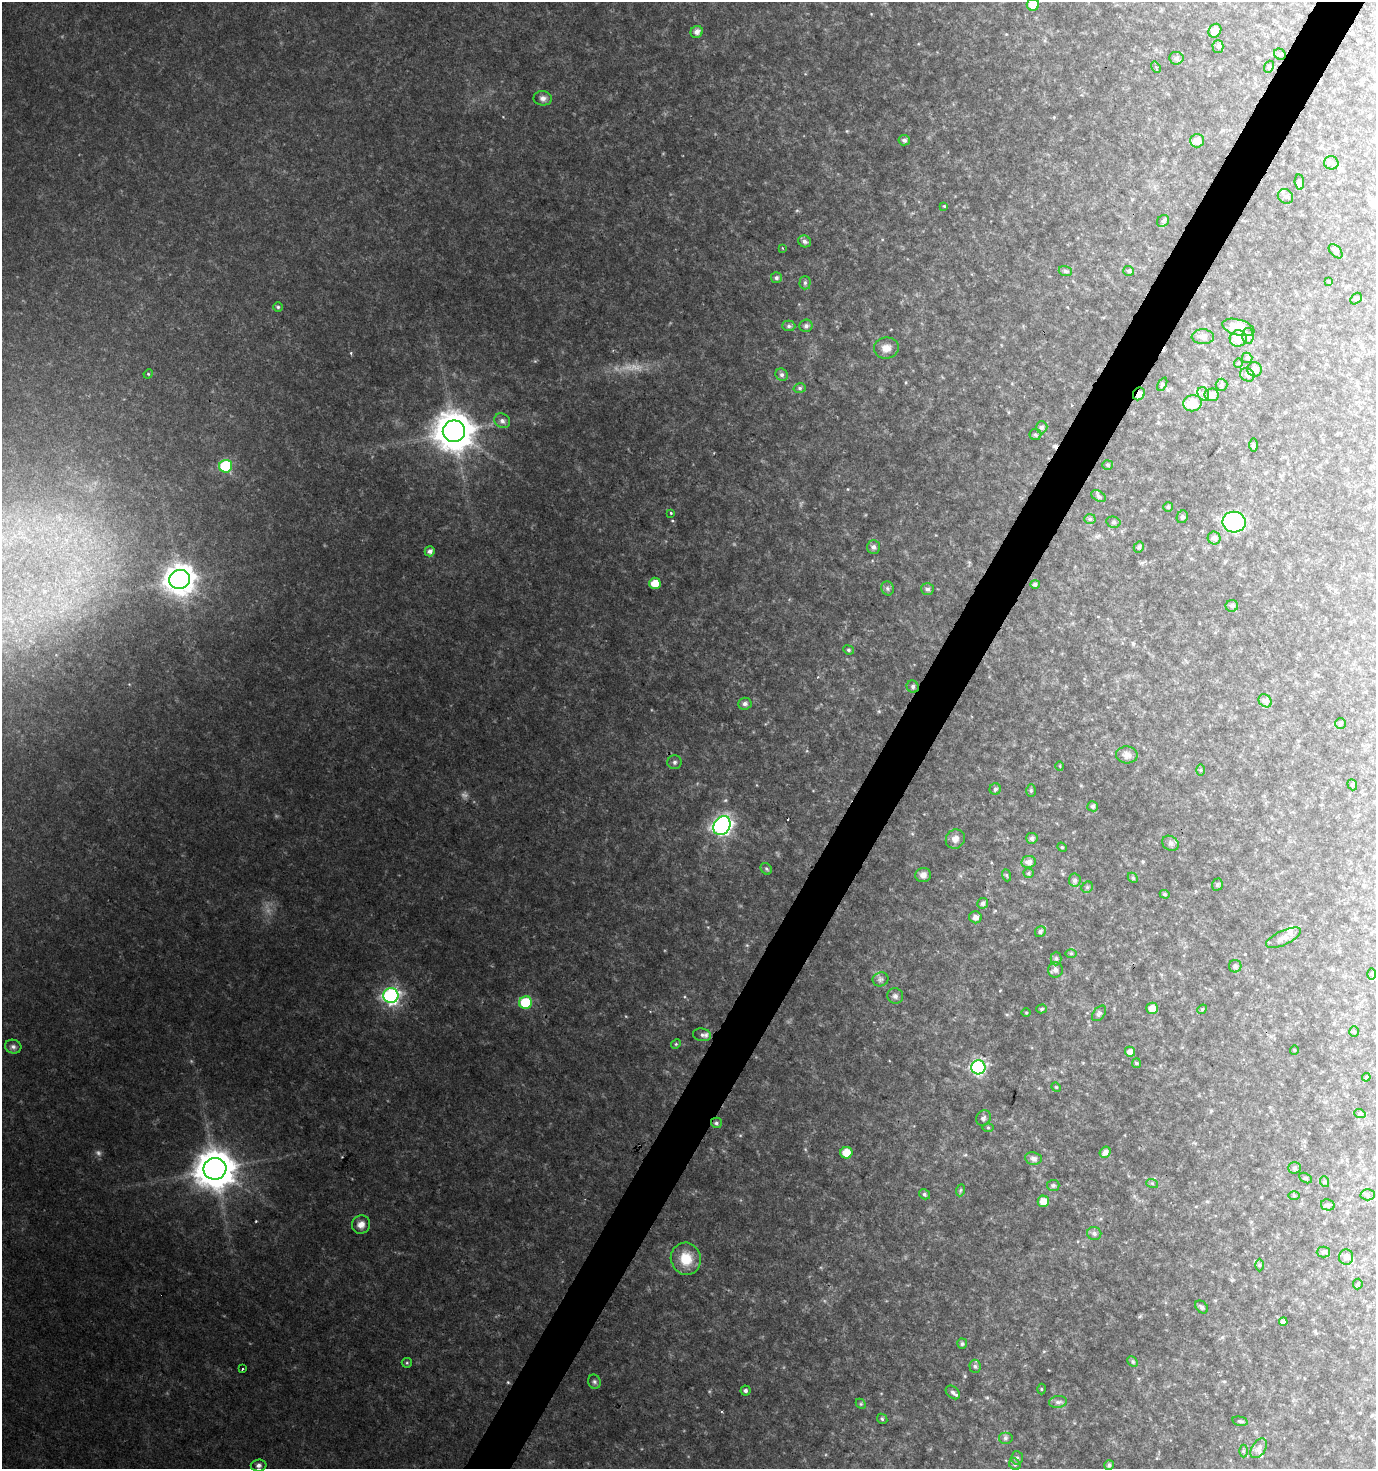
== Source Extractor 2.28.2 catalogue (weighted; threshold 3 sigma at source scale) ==
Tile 10 of 4 x 4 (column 2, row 3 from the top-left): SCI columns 1634-3007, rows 1468-2934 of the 5949 x 5877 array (HDU 1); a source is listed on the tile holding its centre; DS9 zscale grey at full resolution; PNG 1378 x 1471 px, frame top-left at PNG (2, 2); each listed source drawn as its Kron ellipse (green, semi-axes under 4 px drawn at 4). Shown black and unused: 3% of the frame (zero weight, under 2 of 3 exposures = <1% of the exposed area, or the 3 px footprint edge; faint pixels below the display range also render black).
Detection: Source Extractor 2.28.2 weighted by HDU 2 'WHT'; one run over the whole footprint, this tile lists its part. Background 0.0622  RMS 0.0078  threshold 0.0352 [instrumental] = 3 sigma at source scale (4.5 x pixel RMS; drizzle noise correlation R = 1.50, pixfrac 1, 0.0396/0.0396 arcsec/px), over >= 5 px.
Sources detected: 182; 2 too faint to see at this stretch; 4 cosmic-ray / hot-pixel residue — neither listed nor drawn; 2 inside a brighter listed object's ellipse — not listed separately; the other 174 listed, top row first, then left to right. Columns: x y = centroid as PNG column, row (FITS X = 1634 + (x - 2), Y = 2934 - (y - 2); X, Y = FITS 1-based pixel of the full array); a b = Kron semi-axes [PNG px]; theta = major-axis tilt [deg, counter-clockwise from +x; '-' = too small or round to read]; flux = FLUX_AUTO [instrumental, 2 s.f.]
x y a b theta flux
1033 5 6 6 - 12
1215 31 7 6 - 6.4
697 32 6 5 - 3.6
1218 47 6 5 - 1.6
1280 54 6 5 - 1.4
1176 58 7 6 - 2.2
1156 67 6 4 -57 2
1269 67 6 4 68 1.3
543 98 9 7 -8 3
904 140 6 5 - 2.3
1197 141 7 7 - 5.3
1331 163 7 6 - 2.6
1299 182 8 4 -85 2.2
1285 196 8 7 - 2.7
944 206 3 3 - 0.88
1163 221 6 5 - 1.5
805 241 7 5 -30 2.4
782 248 3 2 - 0.52
1336 251 8 5 -46 1.9
1065 271 6 5 - 1.7
1129 271 5 5 - 1.6
776 278 5 5 - 1.9
1328 281 4 3 - 0.74
805 283 6 5 - 1.6
1356 299 6 4 46 1.5
278 307 5 4 - 1.3
789 326 6 5 - 1.8
806 326 6 6 - 2.4
1238 327 16 8 -15 16
1248 336 8 6 -90 2.1
1203 337 11 7 -1 3.1
1238 338 8 8 - 11
886 348 12 10 7 6
1247 358 5 5 - 1.5
1238 363 5 3 - 0.65
1254 369 7 7 - 4.7
148 374 5 4 - 0.84
782 375 6 5 - 2
1247 375 7 6 - 2.4
1162 384 7 4 64 1.1
1221 385 6 6 - 1.6
800 388 6 5 - 1.6
1139 394 6 5 - 4.2
1203 394 7 5 -64 2.1
1212 395 7 6 - 4.7
1192 403 9 8 - 14
502 421 8 7 - 3
1042 427 6 5 - 2.1
454 431 11 11 - 2000
1035 435 6 5 - 1.6
1253 445 7 4 90 1.2
1108 465 5 5 - 1.3
226 466 6 6 - 62
1099 496 8 5 -28 1.7
1168 507 5 4 - 1.6
671 513 3 3 - 0.84
1182 517 6 5 - 1.7
1090 519 6 5 - 1.4
1113 522 7 5 -14 1.6
1234 522 11 10 - 100
1214 538 6 6 - 3.4
873 547 7 6 - 2.5
1139 547 6 5 - 1.7
430 551 5 5 - 2.9
179 579 10 9 - 1000
655 583 6 5 - 11
1035 584 5 4 - 2.1
888 588 7 6 - 1.8
927 589 6 6 - 2.1
1232 606 6 6 - 2.4
848 650 5 4 - 1.2
913 687 6 5 - 1.8
1265 701 7 6 - 2.3
745 704 7 6 - 2.5
1340 724 5 5 - 1.5
1127 755 11 8 -2 4.2
675 762 7 7 - 2
1060 766 5 3 - 0.6
1200 770 6 4 90 0.9
1352 785 6 4 -68 1.1
995 789 6 5 - 1.5
1031 791 6 4 -90 1.2
1093 806 5 5 - 2.1
722 826 10 8 58 300
1032 838 6 5 - 2.3
955 839 10 9 - 4.7
1170 843 9 7 -32 2.4
1062 847 5 4 - 0.96
1029 862 7 6 - 4
766 869 6 5 - 1.4
1029 873 5 4 - 1.1
923 875 8 7 - 4
1006 875 6 4 -70 0.96
1133 878 6 4 -46 1.1
1075 880 6 6 - 2.3
1217 884 6 5 - 1.3
1087 887 6 5 - 1.3
1165 894 5 4 - 1.1
983 903 5 5 - 2.4
975 917 6 6 - 3.3
1040 932 6 5 - 2
1283 938 19 7 25 5
1071 953 6 4 0 1
1056 959 7 5 89 1.7
1235 966 6 6 - 2.1
1055 970 8 7 - 3.2
1372 974 6 4 -89 1.1
880 979 8 7 - 2.2
391 996 8 7 - 200
895 996 8 7 - 2.5
526 1003 6 6 - 39
1152 1008 6 5 - 6.2
1041 1009 5 4 - 1.2
1202 1009 5 4 - 1
1026 1013 5 3 - 0.69
1099 1013 9 5 51 1.9
1354 1032 5 5 - 1.1
702 1035 9 6 -9 2.6
676 1044 5 4 - 0.94
13 1047 8 7 - 2.5
1294 1050 5 4 - 0.86
1130 1052 5 5 - 3.8
1136 1063 5 4 - 0.96
978 1067 7 7 - 140
1366 1077 4 4 - 1.1
1056 1087 5 4 - 0.8
1360 1114 6 3 -18 1
983 1118 8 7 - 2
716 1123 5 5 - 1.6
988 1127 5 3 - 0.81
1105 1152 6 5 - 3.5
846 1153 6 5 - 10
1033 1158 8 6 -8 3.1
1295 1168 6 5 - 1.5
215 1169 11 11 - 2100
1306 1178 7 4 -27 1.3
1325 1182 5 3 - 0.82
1152 1183 6 4 -19 1.1
1053 1185 6 5 - 1.9
961 1190 6 4 70 0.99
924 1194 6 4 -33 1.4
1294 1195 6 4 -1 0.96
1368 1195 7 5 -3 1.7
1043 1201 6 5 - 7.6
1328 1205 7 5 -13 1.9
361 1224 9 9 - 4.9
1094 1233 7 6 - 2.5
1323 1252 6 5 - 1.6
1346 1257 7 7 - 3.1
686 1259 16 15 - 17
1260 1265 6 4 90 1
1358 1284 5 4 - 1.1
1202 1307 7 5 -43 1.6
1283 1322 4 4 - 2.8
962 1344 5 5 - 1.6
1133 1362 6 4 -45 1.3
407 1363 5 5 - 0.98
975 1366 6 5 - 1.8
243 1369 3 3 - 1.8
594 1382 7 6 - 1.8
1041 1389 5 3 - 0.75
745 1391 5 5 - 1.9
953 1392 8 5 -42 2.2
1058 1402 9 6 6 2.7
861 1404 5 4 - 0.97
882 1419 6 4 -46 1.2
1240 1421 8 4 -13 1.3
1005 1438 7 6 - 1.7
1259 1448 11 7 57 3.3
1243 1451 6 4 90 1.1
1017 1458 6 5 - 1.7
1015 1464 6 5 - 1.6
259 1465 8 6 2 2.4
1109 1465 5 5 - 2.1
Overlapping masked pixels (flux is a lower limit): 1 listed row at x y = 1139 394
Isophote crosses this tile's border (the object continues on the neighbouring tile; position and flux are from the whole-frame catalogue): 1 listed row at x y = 1033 5
Unlisted compact peaks at least as high as the median listed source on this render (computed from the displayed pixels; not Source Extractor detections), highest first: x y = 351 353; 672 521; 879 711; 847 131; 626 1016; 965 1376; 535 361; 987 1397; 709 1391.